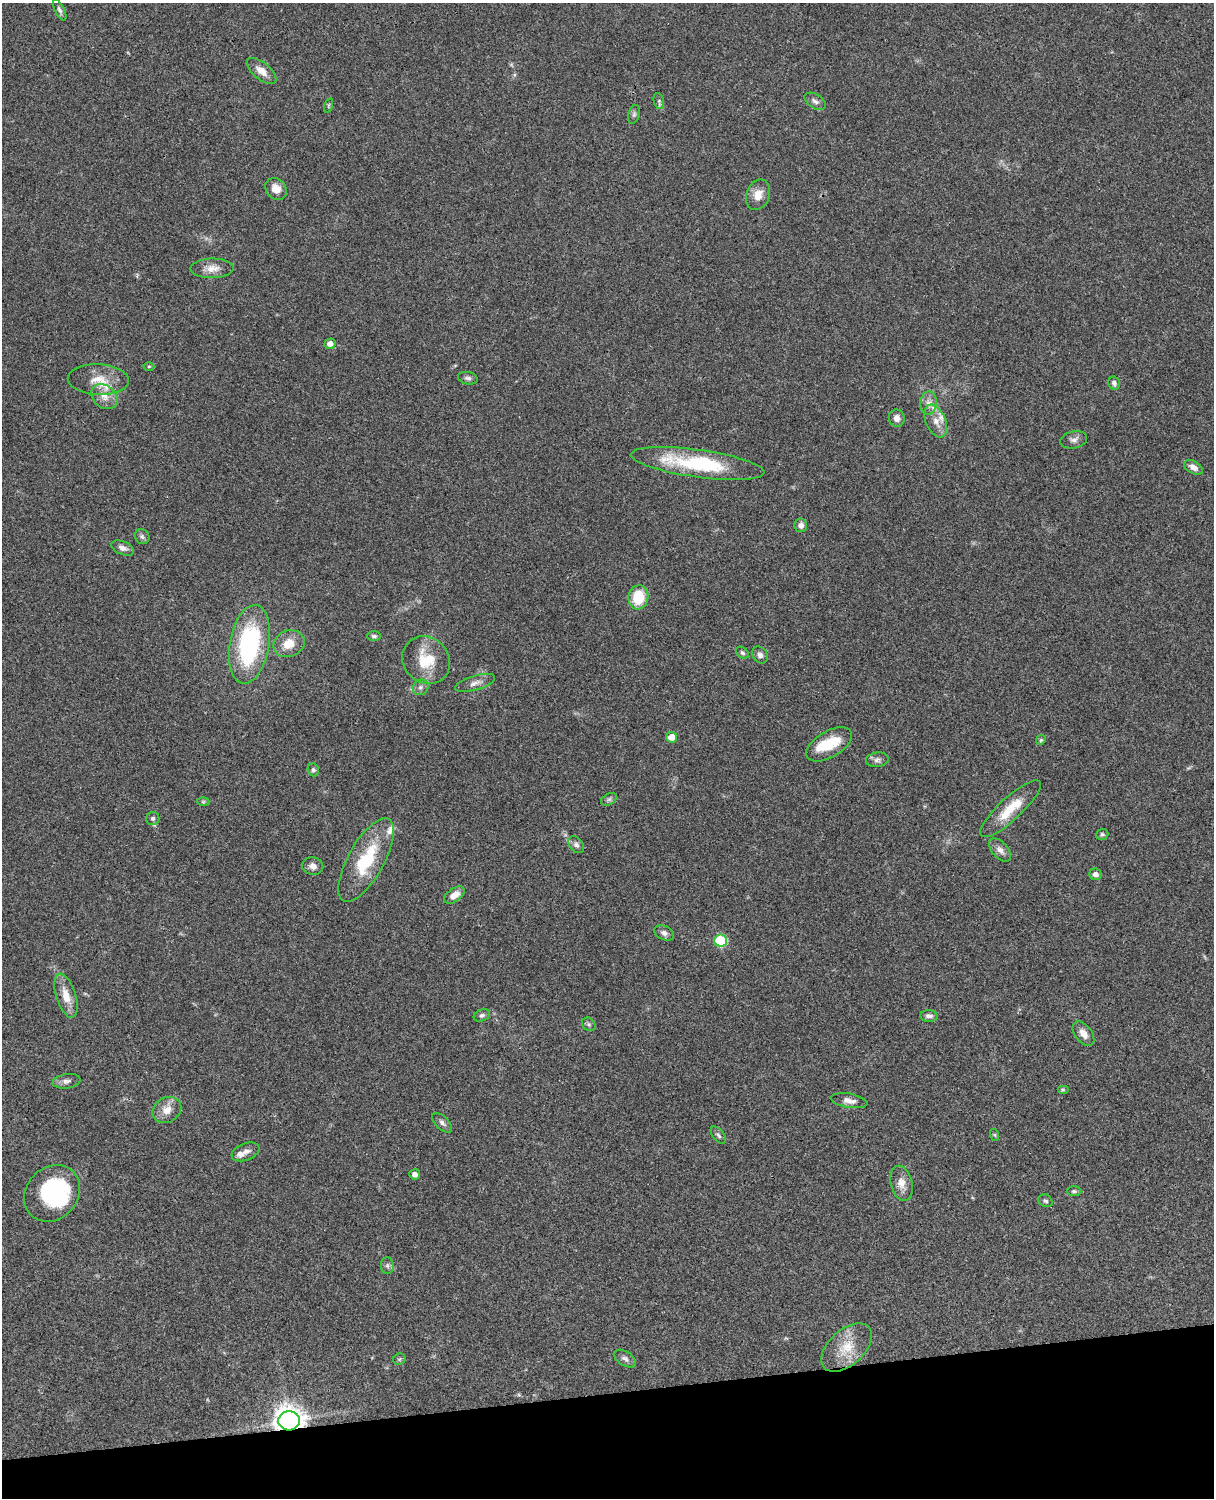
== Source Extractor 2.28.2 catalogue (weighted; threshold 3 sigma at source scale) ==
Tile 10 of 4 x 3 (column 2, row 3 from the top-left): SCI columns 1334-2545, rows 277-1772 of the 5089 x 4928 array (HDU 1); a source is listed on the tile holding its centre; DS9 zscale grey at full resolution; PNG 1216 x 1500 px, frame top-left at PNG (2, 3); each listed source drawn as its Kron ellipse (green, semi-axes under 4 px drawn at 4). Shown black and unused: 7% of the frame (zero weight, under 3 of 4 exposures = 6% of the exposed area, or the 3 px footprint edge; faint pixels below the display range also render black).
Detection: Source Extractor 2.28.2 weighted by HDU 2 'WHT'; one run over the whole footprint, this tile lists its part. Background 0.0756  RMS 0.0057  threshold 0.0259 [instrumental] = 3 sigma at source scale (4.5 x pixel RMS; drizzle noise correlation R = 1.50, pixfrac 1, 0.05/0.05 arcsec/px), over >= 5 px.
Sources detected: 81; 1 inside a brighter object's white glare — neither listed nor drawn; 6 inside a brighter listed object's ellipse — not listed separately; the other 74 listed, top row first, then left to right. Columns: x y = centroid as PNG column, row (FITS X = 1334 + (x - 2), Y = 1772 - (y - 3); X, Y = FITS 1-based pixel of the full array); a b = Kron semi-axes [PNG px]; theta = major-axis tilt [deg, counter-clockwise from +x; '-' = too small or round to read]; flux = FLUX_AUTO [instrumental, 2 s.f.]
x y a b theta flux
60 10 12 5 -65 1.6
261 71 18 8 -39 5.7
659 101 8 5 -76 1.2
815 101 12 7 -32 2.2
329 105 7 3 71 0.69
634 114 9 5 74 1.4
276 189 12 9 -50 5.5
758 195 16 11 69 6.6
212 268 21 10 1 6.2
330 344 5 5 - 3.6
149 366 5 3 - 0.56
468 378 10 6 -11 1.7
98 380 30 15 -3 12
1114 383 6 5 - 1.7
104 397 15 11 -39 5.5
928 403 11 8 88 3.5
897 418 9 8 - 3.4
936 421 17 10 -67 5.9
1074 440 13 8 12 2.6
697 463 67 13 -8 47
1193 467 10 6 -30 3.6
801 525 7 6 - 2.5
142 537 8 7 - 1.5
123 548 12 6 -22 2.6
638 597 12 10 82 18
374 636 7 5 0 1.3
249 644 40 19 80 74
289 644 16 13 21 9.4
742 653 7 5 -39 1.1
760 655 9 7 -54 2.1
426 660 25 22 -45 19
475 683 21 7 16 3.7
421 687 8 7 - 2.1
672 737 5 5 - 6
1041 740 5 4 - 0.73
829 744 25 13 30 16
877 760 11 7 7 2.2
313 770 6 5 - 1.2
609 799 8 5 30 1.2
203 802 6 4 0 0.76
1010 809 40 11 43 15
153 818 6 6 - 1.5
1102 834 6 5 - 1.1
576 845 9 6 -50 1.9
1000 850 14 8 -48 3.3
366 860 47 18 61 32
313 866 10 8 -12 3.2
1095 874 6 5 - 2.6
454 895 12 6 35 5
664 933 10 7 -25 2.3
721 941 6 6 - 37
66 996 23 10 -73 8.9
482 1015 8 6 22 1.5
929 1016 8 6 -4 2.2
589 1024 7 6 - 1.2
1083 1034 14 8 -53 4.5
66 1081 14 7 9 2.5
1063 1090 6 4 0 0.71
849 1101 18 7 -10 3.9
167 1110 15 12 32 6.7
442 1123 12 6 -44 2
718 1135 10 5 -51 1.4
995 1135 6 4 -71 0.64
245 1152 14 8 22 3.5
415 1174 5 5 - 2.6
902 1183 18 11 -76 5.8
1074 1191 7 4 0 1.1
52 1193 30 26 48 62
1045 1201 7 6 - 1.3
387 1266 8 6 -89 1.5
846 1348 30 17 43 15
399 1359 6 5 - 0.87
625 1359 12 7 -31 2.2
289 1421 10 9 - 580
Overlapping masked pixels (flux is a lower limit): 1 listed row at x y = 289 1421